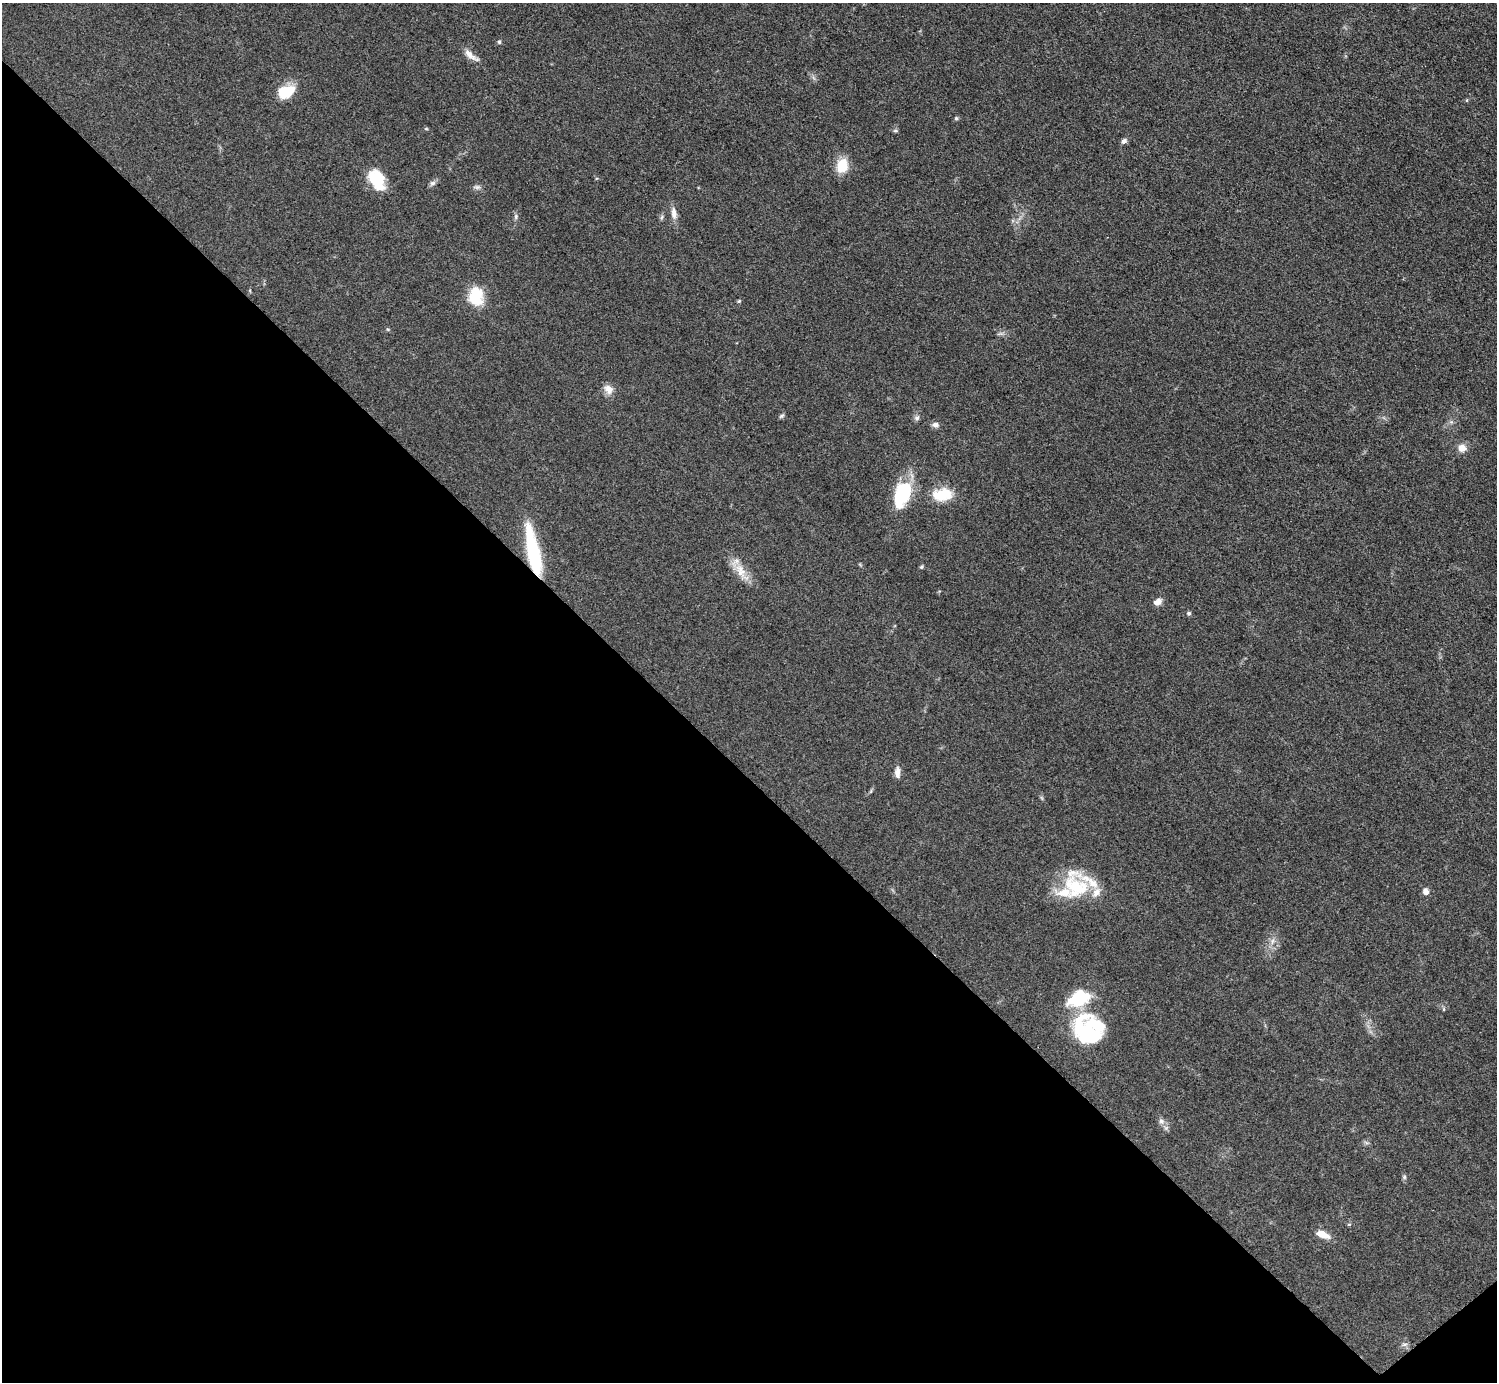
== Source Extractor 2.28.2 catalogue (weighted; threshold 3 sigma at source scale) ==
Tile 14 of 4 x 4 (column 2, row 4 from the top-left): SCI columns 1502-2996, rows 306-1685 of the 5989 x 5988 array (HDU 1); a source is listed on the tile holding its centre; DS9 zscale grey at full resolution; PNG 1499 x 1384 px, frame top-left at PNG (2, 3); no overlay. Shown black and unused: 44% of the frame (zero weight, under 3 of 5 exposures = <1% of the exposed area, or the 3 px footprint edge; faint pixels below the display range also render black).
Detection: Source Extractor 2.28.2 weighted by HDU 2 'WHT'; one run over the whole footprint, this tile lists its part. Background 0.0499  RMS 0.0053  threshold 0.0238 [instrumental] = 3 sigma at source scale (4.5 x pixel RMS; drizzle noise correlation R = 1.50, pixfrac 1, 0.05/0.05 arcsec/px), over >= 5 px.
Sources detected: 49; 1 too faint to see at this stretch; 1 inside a brighter object's white glare — not listed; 4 inside a brighter listed object's ellipse — not listed separately; the other 43 listed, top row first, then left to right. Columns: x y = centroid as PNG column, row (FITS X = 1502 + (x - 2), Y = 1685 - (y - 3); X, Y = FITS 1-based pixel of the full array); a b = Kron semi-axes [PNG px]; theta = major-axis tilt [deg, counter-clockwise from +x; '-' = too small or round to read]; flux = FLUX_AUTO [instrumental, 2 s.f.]
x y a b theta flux
499 42 5 4 - 0.88
471 55 25 7 -37 4.5
286 92 21 14 24 14
956 118 5 5 - 0.8
426 129 6 4 0 0.56
895 130 7 4 -6 0.88
1124 141 7 5 43 1.8
842 166 15 11 77 13
377 179 24 15 -62 18
432 183 9 7 22 1.6
477 187 11 6 -5 1.6
674 213 17 8 -83 3.9
516 217 8 6 89 1.3
476 296 19 13 -85 21
739 301 5 4 - 0.69
388 329 5 4 - 0.59
1001 333 9 4 18 1.1
608 389 13 10 -37 4.4
782 416 8 5 44 1
917 418 8 7 - 1.5
1451 422 5 5 - 1.1
935 425 9 7 -12 2.1
1462 448 10 9 - 4.6
904 492 33 17 81 27
942 495 25 15 4 15
533 552 51 11 -78 45
921 567 6 4 50 0.77
741 572 32 12 -56 9.5
1158 602 11 7 24 3.1
1189 613 5 5 - 0.98
897 772 15 7 90 3.2
871 791 6 4 72 0.71
1076 887 40 29 -55 30
1426 891 8 6 -67 2.9
1272 941 11 6 77 2.5
1444 1009 6 4 -90 0.64
1088 1030 36 33 -32 50
1161 1121 10 7 -61 2.3
1366 1142 7 4 -20 0.96
1404 1177 7 5 -89 1
1349 1224 6 4 1 0.64
1322 1234 16 7 -21 6.6
1404 1344 9 5 -4 1.5
Overlapping masked pixels (flux is a lower limit): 1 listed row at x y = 533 552